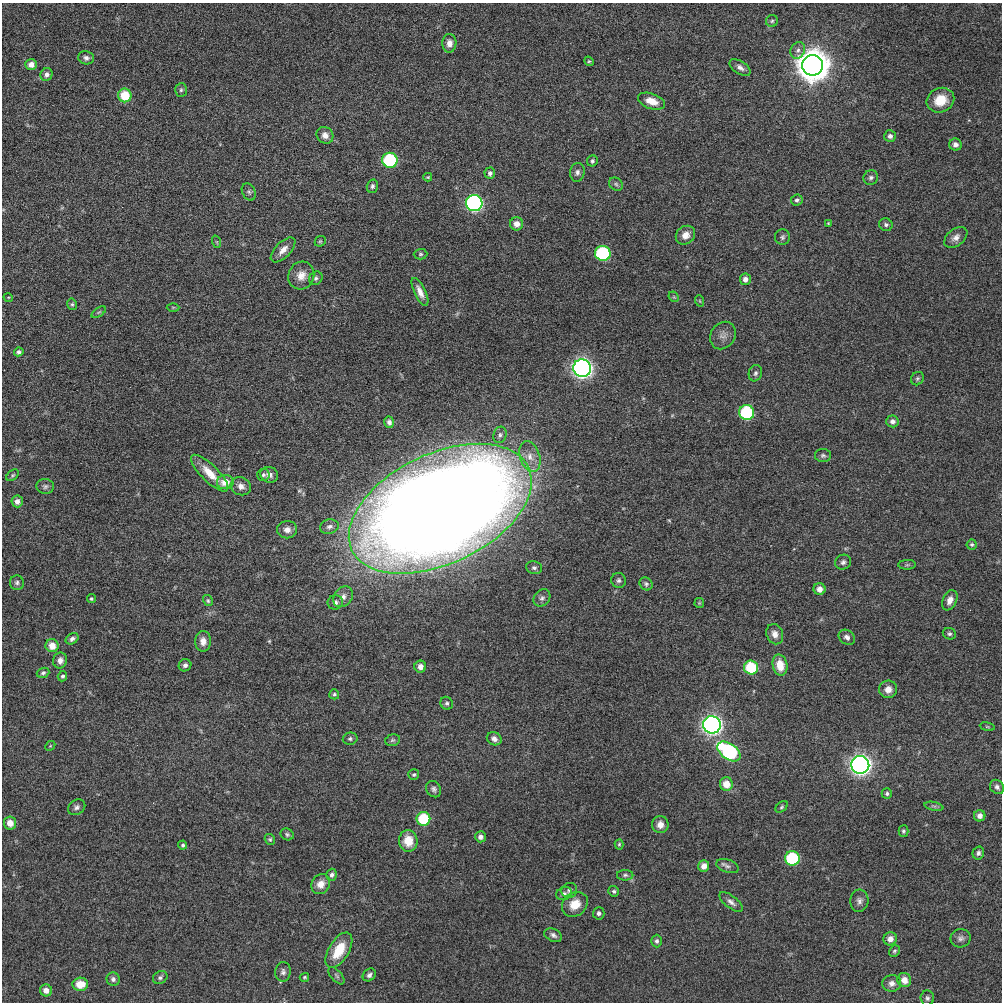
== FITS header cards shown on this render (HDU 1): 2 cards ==
NAXIS1  =                 1000 / length of original image axis
NAXIS2  =                 1000 / length of original image axis

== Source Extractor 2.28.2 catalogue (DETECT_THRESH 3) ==
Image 1000 x 1000 px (HDU 1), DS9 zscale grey, 1 PNG px = 1 image px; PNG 1004 x 1004 px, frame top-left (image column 1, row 1000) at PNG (2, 3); each listed source drawn as its Kron ellipse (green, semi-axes under 4 px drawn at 4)
Background 0.634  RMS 18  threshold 55.4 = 3 sigma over >= 5 px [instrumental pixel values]
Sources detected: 159; all 159 listed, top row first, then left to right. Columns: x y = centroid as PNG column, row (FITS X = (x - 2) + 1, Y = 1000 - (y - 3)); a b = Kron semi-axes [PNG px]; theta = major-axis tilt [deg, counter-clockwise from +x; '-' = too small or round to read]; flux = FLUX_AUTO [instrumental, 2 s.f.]
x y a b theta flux
772 21 6 6 - 2.6e+03
449 43 9 7 88 9.0e+03
798 50 8 7 - 4.6e+03
86 58 8 6 -12 4.5e+03
589 61 5 4 - 1.6e+03
31 65 6 5 - 9.0e+03
813 65 10 10 - 2.8e+06
740 68 12 6 -33 5.8e+03
46 74 6 6 - 5.2e+03
181 90 7 6 - 2.7e+03
125 95 7 6 - 3.6e+04
940 100 14 12 24 2.7e+04
652 101 14 7 -20 1.6e+04
325 135 9 8 - 7.8e+03
890 136 6 6 - 4.9e+03
955 145 6 6 - 6.2e+03
390 160 7 7 - 1.2e+05
592 161 5 5 - 2.6e+03
577 172 9 7 81 4.7e+03
490 173 6 5 - 3.8e+03
428 177 4 3 - 1.3e+03
871 178 7 7 - 3.6e+03
616 184 7 6 - 2.8e+03
372 186 7 5 75 3.3e+03
249 192 9 6 -62 3.0e+03
797 200 6 5 - 3.0e+03
474 203 8 8 - 3.2e+05
828 223 4 3 - 1.1e+03
517 224 6 6 - 1.1e+04
886 225 7 6 - 3.6e+03
685 235 10 9 - 1.2e+04
782 237 8 7 - 3.2e+03
956 237 13 8 38 7.7e+03
320 241 6 5 - 1.9e+03
217 242 6 4 -71 1.5e+03
283 250 16 7 45 1.1e+04
603 253 7 7 - 1.5e+05
421 254 7 5 1 2.4e+03
301 275 14 13 - 1.4e+04
316 278 7 6 - 3.2e+03
745 279 5 5 - 6.5e+03
420 292 15 5 -65 1.0e+04
8 297 5 3 - 1.0e+03
674 297 6 4 -44 1.7e+03
700 301 6 3 -71 1.4e+03
72 304 6 4 -76 2.1e+03
173 307 6 4 0 1.4e+03
99 312 8 4 35 2.0e+03
723 335 14 12 56 8.3e+03
19 352 5 4 - 3.7e+03
582 368 9 8 - 6.7e+05
755 373 8 6 72 3.3e+03
917 379 7 6 - 2.7e+03
747 413 7 7 - 1.0e+05
892 421 6 6 - 5.5e+03
389 422 6 5 - 4.4e+03
500 435 8 6 71 3.7e+03
823 455 8 6 -1 3.3e+03
530 456 16 10 -71 1.4e+04
210 473 25 8 -44 2.3e+04
12 475 7 5 41 2.1e+03
263 475 6 6 - 3.3e+03
269 475 9 7 -19 7.7e+03
225 482 8 7 - 1.7e+04
45 486 9 7 -6 3.8e+03
241 486 10 9 - 8.1e+03
17 501 6 5 - 6.9e+03
440 509 97 55 25 4.6e+06
329 527 9 7 12 4.9e+03
287 530 10 8 -1 8.3e+03
972 544 5 5 - 2.2e+03
843 562 8 7 - 4.2e+03
907 565 9 5 0 2.3e+03
534 568 8 6 -14 3.5e+03
619 580 7 7 - 3.5e+03
17 583 7 7 - 3.6e+03
646 584 7 6 - 2.9e+03
820 589 6 5 - 1.0e+04
343 597 11 8 50 8.7e+03
542 598 9 7 48 4.8e+03
91 599 5 4 - 2.0e+03
950 600 11 7 66 9.1e+03
208 601 6 4 -59 2.0e+03
335 602 8 7 - 5.1e+03
699 603 5 4 - 1.3e+03
775 634 10 8 -69 8.4e+03
949 634 7 5 -24 2.8e+03
847 637 9 7 -36 4.9e+03
72 639 7 5 34 3.8e+03
203 641 10 8 -90 9.5e+03
52 646 6 6 - 1.5e+04
60 660 8 7 - 6.8e+03
185 665 6 6 - 4.6e+03
780 665 10 7 -79 2.1e+04
420 667 6 6 - 8.0e+03
751 667 7 7 - 6.1e+04
43 673 6 5 - 2.8e+03
62 676 5 4 - 2.7e+03
888 689 9 8 - 9.8e+03
334 694 5 5 - 2.2e+03
447 703 7 6 - 3.1e+03
712 725 9 8 - 6.4e+05
987 727 7 3 -9 1.3e+03
350 739 7 6 - 2.8e+03
494 739 7 6 - 5.6e+03
393 740 8 5 15 2.6e+03
50 746 5 4 - 1.2e+03
729 751 13 7 -35 1.7e+05
860 765 9 9 - 8.0e+05
414 775 5 5 - 2.2e+03
726 784 7 6 - 1.8e+04
997 787 8 6 -47 3.9e+03
434 789 8 7 - 4.0e+03
887 793 5 5 - 2.7e+03
934 806 9 4 -12 2.7e+03
77 807 9 7 34 4.5e+03
782 807 7 5 42 2.3e+03
980 816 6 5 - 6.8e+03
423 819 7 7 - 5.7e+04
10 823 6 6 - 1.4e+04
660 825 8 8 - 9.7e+03
903 831 5 5 - 2.3e+03
287 834 7 5 -28 2.6e+03
480 837 5 5 - 6.1e+03
270 839 6 5 - 1.9e+03
408 841 11 9 -84 2.3e+04
619 844 5 4 - 1.7e+03
183 845 4 4 - 2.3e+03
978 853 7 6 - 3.5e+03
792 858 7 7 - 9.9e+04
704 866 6 5 - 9.1e+03
727 866 11 6 -19 4.7e+03
332 875 6 5 - 4.0e+03
625 875 8 5 0 3.0e+03
321 884 10 9 - 1.2e+04
569 890 8 7 - 3.8e+03
614 891 5 5 - 2.6e+03
564 894 8 6 23 3.8e+03
859 901 11 9 86 6.0e+03
731 902 14 6 -38 5.8e+03
575 904 14 11 40 2.1e+04
599 913 6 5 - 3.6e+03
553 935 9 6 -25 4.6e+03
960 938 10 9 - 5.4e+03
890 939 7 6 - 9.4e+03
657 941 6 5 - 3.1e+03
339 950 20 10 59 3.5e+04
894 951 6 5 - 2.3e+03
283 972 10 7 82 4.9e+03
369 975 7 6 - 4.2e+03
336 976 10 5 -49 3.0e+03
160 977 8 6 32 3.4e+03
304 977 5 4 - 1.7e+03
113 979 7 6 - 4.0e+03
904 980 7 6 - 1.2e+04
892 983 9 8 - 7.1e+03
80 984 8 6 5 2.2e+04
46 990 6 6 - 8.5e+03
927 998 7 7 - 3.5e+03